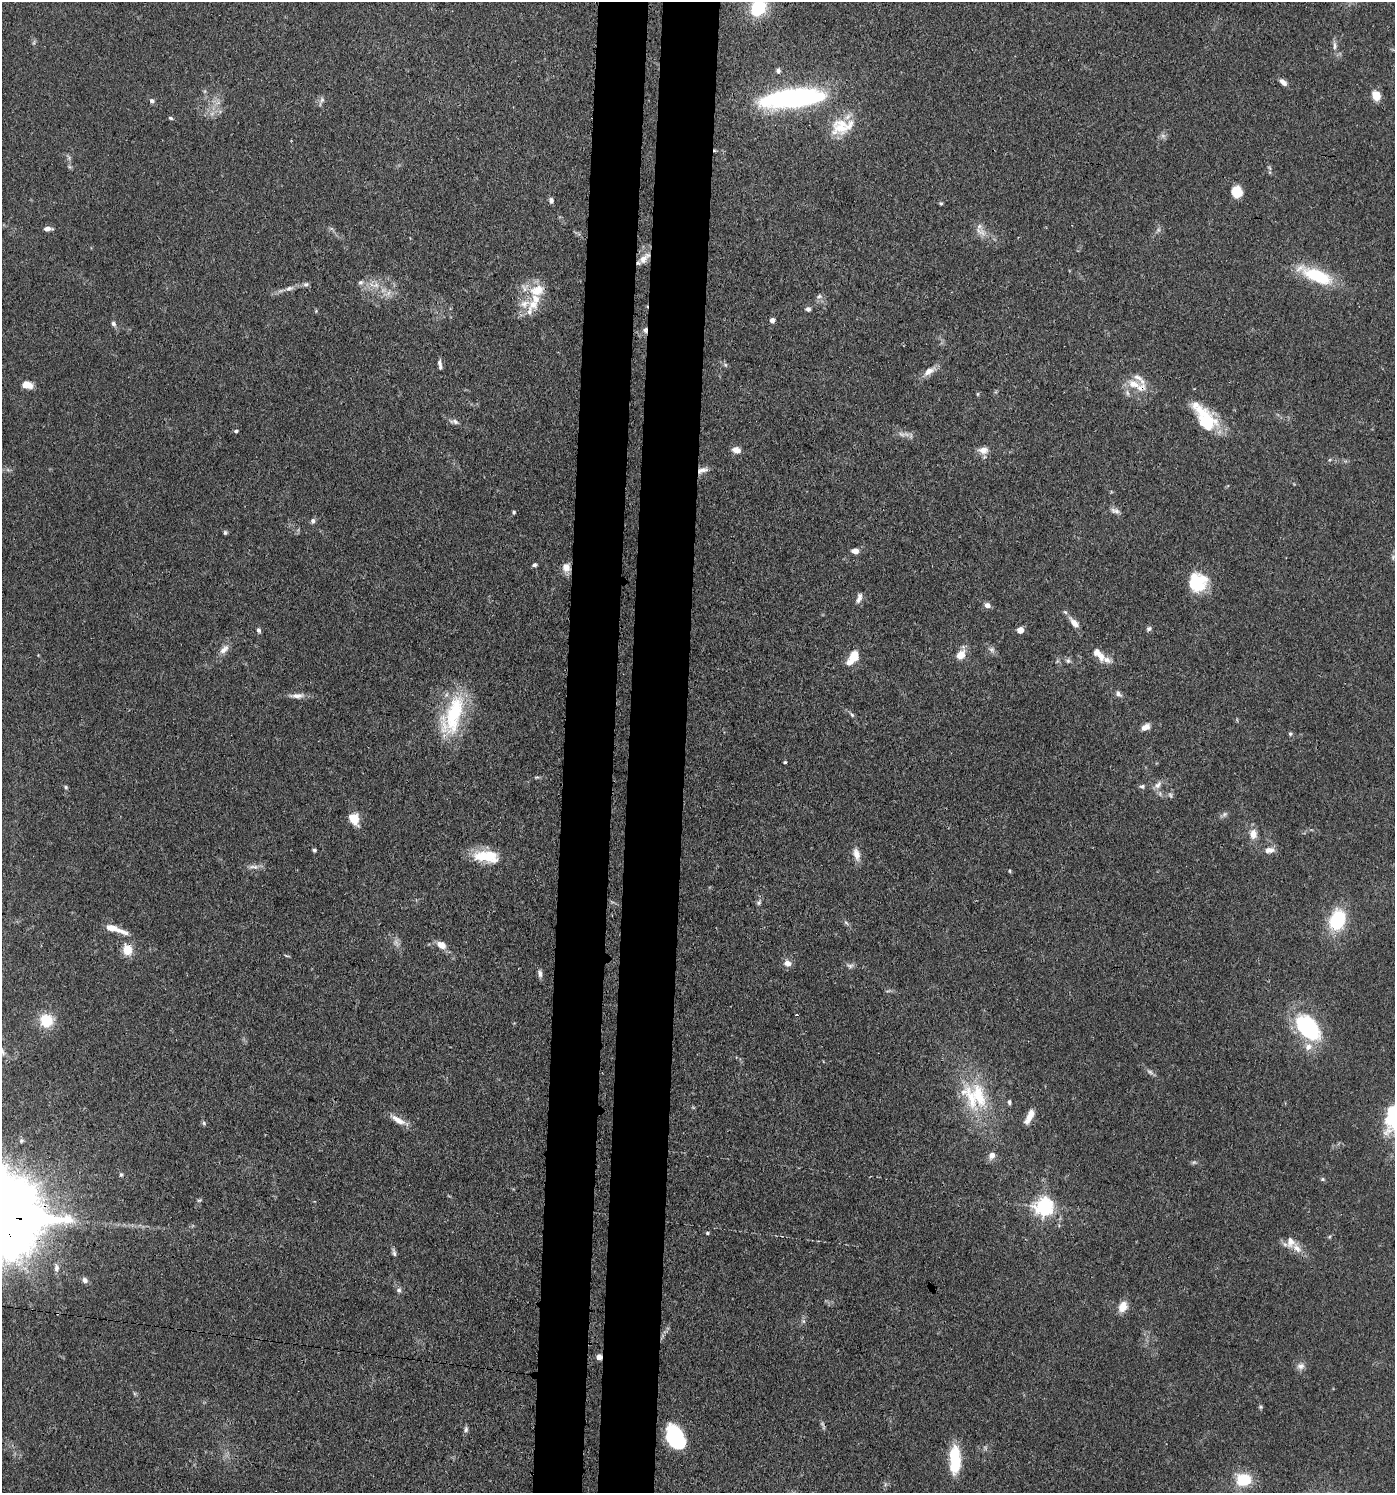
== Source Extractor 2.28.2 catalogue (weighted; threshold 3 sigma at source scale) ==
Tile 5 of 3 x 3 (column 2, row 2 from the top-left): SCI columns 1683-3075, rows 1563-3053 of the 4641 x 4614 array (HDU 1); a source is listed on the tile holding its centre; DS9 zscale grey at full resolution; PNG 1397 x 1495 px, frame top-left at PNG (2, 2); no overlay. Shown black and unused: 8% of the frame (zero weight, under 3 of 4 exposures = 9% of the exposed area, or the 3 px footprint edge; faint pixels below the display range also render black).
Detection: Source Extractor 2.28.2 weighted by HDU 2 'WHT'; one run over the whole footprint, this tile lists its part. Background 0.15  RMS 0.0055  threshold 0.0249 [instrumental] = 3 sigma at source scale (4.5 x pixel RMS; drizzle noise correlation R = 1.50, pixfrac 1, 0.05/0.05 arcsec/px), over >= 5 px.
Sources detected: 143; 4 too faint to see at this stretch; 1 cosmic-ray / hot-pixel residue — not listed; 15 inside a brighter listed object's ellipse — not listed separately; the other 123 listed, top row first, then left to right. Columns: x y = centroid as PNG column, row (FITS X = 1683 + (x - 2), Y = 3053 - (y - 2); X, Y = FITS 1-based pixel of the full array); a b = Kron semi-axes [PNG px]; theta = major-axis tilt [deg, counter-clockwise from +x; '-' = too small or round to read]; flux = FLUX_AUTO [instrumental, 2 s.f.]
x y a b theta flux
758 8 18 15 52 22
1335 46 13 5 -89 2.2
778 71 6 5 - 1.4
1283 82 10 6 -41 3
1376 95 11 9 -61 6.4
793 98 66 18 6 110
322 100 10 5 69 1.7
152 101 6 5 - 1.5
171 118 6 4 -26 0.83
841 127 27 22 24 17
1237 192 10 8 -84 13
551 200 6 5 - 1.9
941 203 6 4 -20 0.79
48 229 10 5 2 2.2
981 232 19 8 -37 5
644 258 19 8 46 5.2
1316 275 42 14 -23 29
361 282 7 6 - 1.4
306 284 9 5 10 1.5
376 285 9 6 18 2.9
289 288 11 5 9 2.1
537 290 22 14 20 13
388 293 8 6 47 2.6
819 296 8 6 48 1.7
808 309 7 6 - 1.5
529 311 15 7 79 3.7
772 320 4 4 - 3.3
113 324 7 6 - 1.4
645 330 8 5 88 1.8
439 363 10 5 89 1.8
726 365 6 4 -70 0.83
929 371 14 8 34 4.8
1134 384 19 10 -22 8.4
27 385 10 7 -10 6.3
1127 393 7 4 -71 1.2
978 394 6 4 90 0.61
1206 420 31 17 -56 28
454 421 13 6 -11 2.1
236 431 5 4 - 1.1
736 450 11 7 -14 3.6
983 450 12 9 3 4.7
702 470 16 6 16 3.2
1115 511 14 5 -19 2.2
514 512 4 4 - 0.83
313 521 7 6 - 1.5
225 533 6 4 89 0.95
855 551 8 6 -2 3.3
1393 557 6 4 59 0.85
534 565 5 4 - 1.6
566 568 11 9 -81 4.6
1197 582 20 19 - 23
859 598 13 6 72 2.7
987 605 7 6 - 2.7
1065 612 6 4 -43 0.94
1074 623 13 7 -48 4.2
1149 629 7 5 38 1.2
258 630 6 5 - 1.3
1020 630 5 5 - 7.9
224 649 15 8 46 3.9
992 649 8 6 -44 1.8
1098 654 22 9 -50 6.3
961 655 13 9 44 6.3
853 657 14 8 55 13
1068 661 7 6 - 1.4
1118 693 8 6 -45 1.9
297 696 22 6 3 3.9
453 715 55 22 70 44
852 715 7 5 -55 1
1145 727 9 6 28 4.2
1290 734 5 5 - 0.89
785 762 3 3 - 0.85
537 777 7 4 1 0.8
1158 785 13 7 52 3.1
1142 786 7 6 - 1.3
66 787 6 5 - 0.83
1170 795 7 5 -48 1.2
1224 814 8 6 22 1.5
354 819 11 8 -64 10
1253 834 13 9 89 5.2
314 850 4 3 - 0.98
1269 850 13 8 6 3.8
856 854 17 8 -77 4.8
485 856 33 14 -1 17
254 867 16 5 -4 2.8
1010 871 5 3 - 0.53
759 903 8 5 63 1.3
1337 920 20 16 67 31
846 923 8 4 -38 1.1
111 928 23 7 -16 6.7
441 945 10 8 -29 5.3
127 950 14 12 -69 8.1
787 963 9 8 - 3.8
850 966 9 6 -11 1.7
540 973 11 5 -77 2.1
46 1020 15 15 - 14
1308 1028 31 18 -50 56
1150 1072 10 5 -30 1.6
978 1095 43 21 -68 33
1009 1102 6 4 84 1.2
1029 1116 19 7 64 5.8
398 1120 22 7 -31 5.8
204 1123 6 5 - 0.94
992 1155 7 6 - 3.6
1194 1162 6 5 - 0.93
121 1175 5 4 - 0.76
1322 1179 6 5 - 0.87
199 1200 6 4 18 0.77
1044 1207 7 6 - 250
707 1233 4 3 - 0.81
1297 1248 15 9 -44 5.4
394 1253 12 5 -77 1.5
56 1268 10 6 89 2.1
85 1280 8 6 -51 2
399 1290 6 6 - 1.4
1123 1307 12 9 64 6.2
803 1321 6 4 -71 0.96
599 1357 6 5 - 3.1
1301 1366 11 9 2 2.9
1260 1407 6 5 - 0.79
466 1429 8 5 81 1.4
675 1438 23 15 -62 43
955 1460 32 12 -90 20
1244 1480 13 10 1 21
Overlapping masked pixels (flux is a lower limit): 5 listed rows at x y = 644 258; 645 330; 702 470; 127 950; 599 1357
Isophote crosses this tile's border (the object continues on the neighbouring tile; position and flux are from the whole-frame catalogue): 1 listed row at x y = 758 8